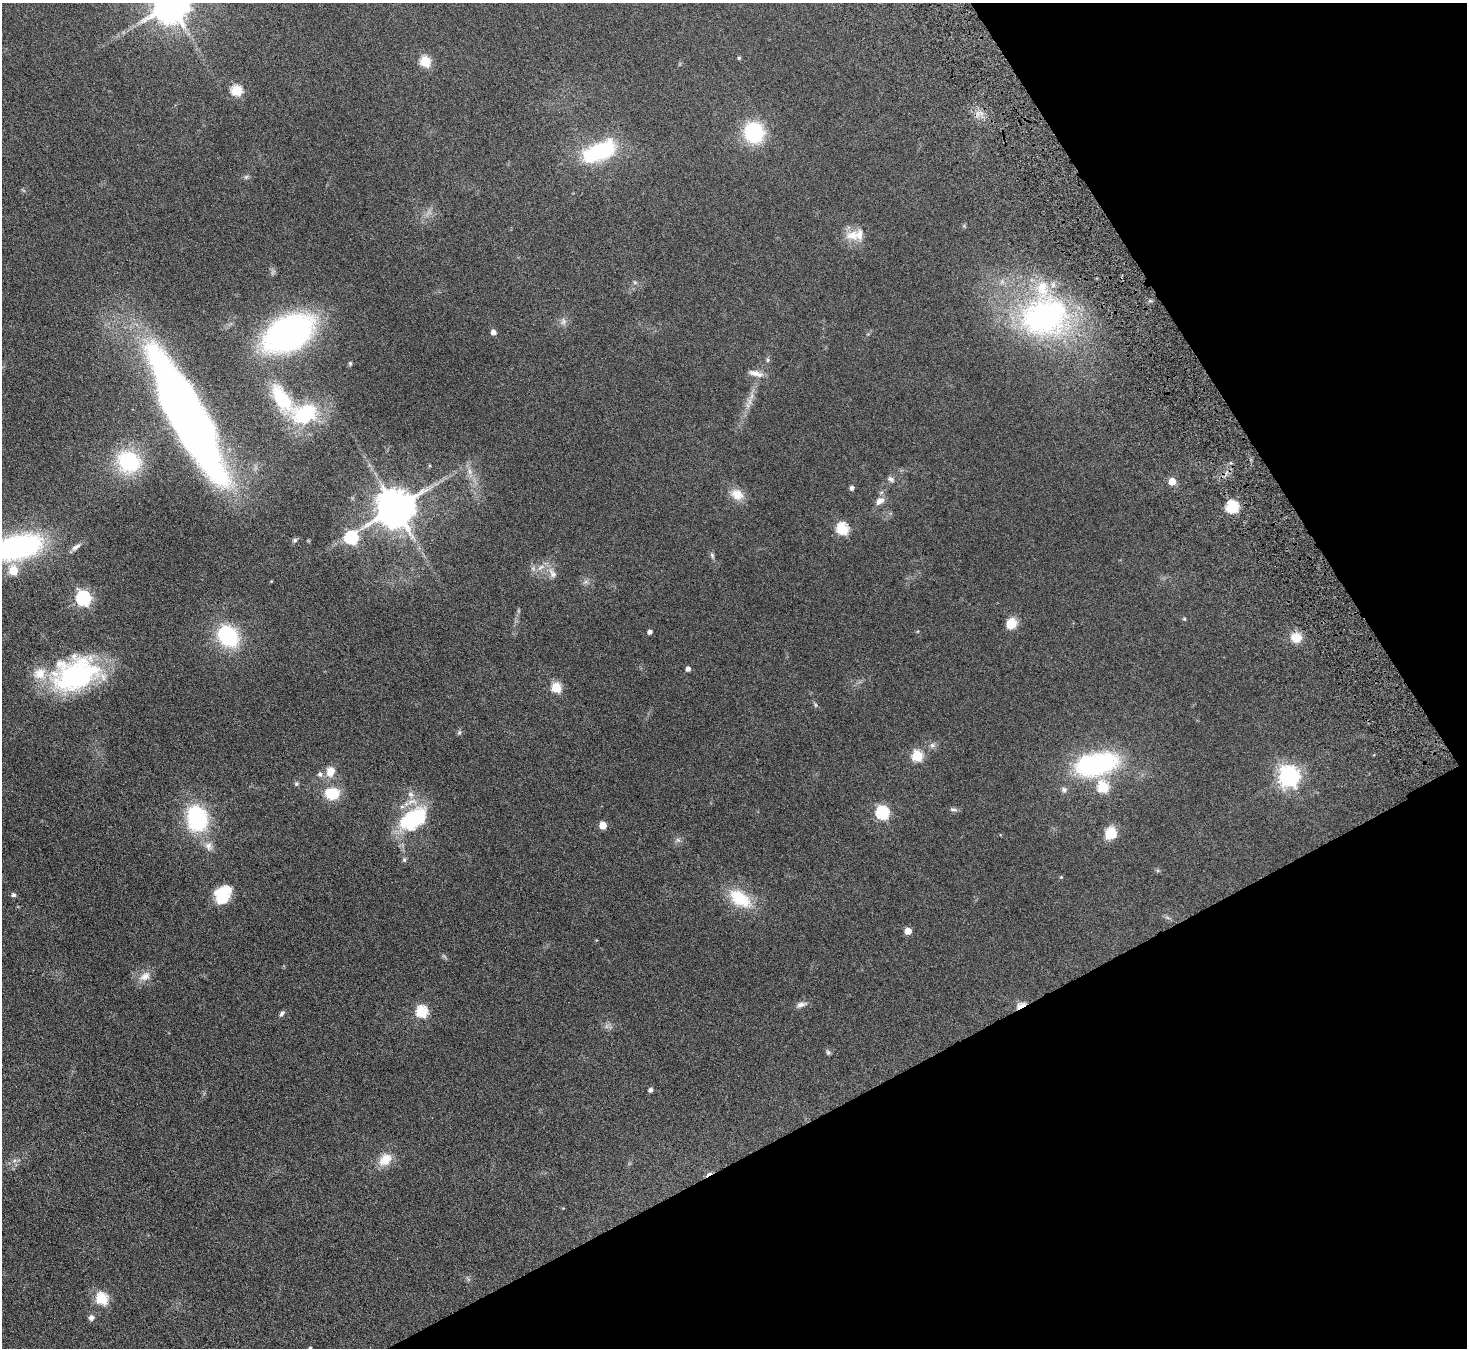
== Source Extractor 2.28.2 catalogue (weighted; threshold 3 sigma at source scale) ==
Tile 12 of 4 x 4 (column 4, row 3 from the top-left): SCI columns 4448-5912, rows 1671-3016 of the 5965 x 5897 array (HDU 1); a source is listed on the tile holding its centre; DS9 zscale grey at full resolution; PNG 1469 x 1350 px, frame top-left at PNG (2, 3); no overlay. Shown black and unused: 26% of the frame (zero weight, under 4 of 8 exposures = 3% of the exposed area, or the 3 px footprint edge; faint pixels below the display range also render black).
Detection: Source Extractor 2.28.2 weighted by HDU 2 'WHT'; one run over the whole footprint, this tile lists its part. Background 0.0899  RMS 0.0048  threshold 0.0198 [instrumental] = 3 sigma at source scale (4.09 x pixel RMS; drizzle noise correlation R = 1.36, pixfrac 0.8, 0.05/0.05 arcsec/px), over >= 5 px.
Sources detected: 95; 4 inside a brighter object's white glare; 1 cosmic-ray / hot-pixel residue — not listed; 5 inside a brighter listed object's ellipse — not listed separately; the other 85 listed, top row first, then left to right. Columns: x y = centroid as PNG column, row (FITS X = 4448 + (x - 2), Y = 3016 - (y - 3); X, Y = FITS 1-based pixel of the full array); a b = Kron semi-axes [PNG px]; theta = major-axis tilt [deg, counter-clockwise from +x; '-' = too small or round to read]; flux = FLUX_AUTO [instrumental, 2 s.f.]
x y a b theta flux
171 4 10 10 - 1300
739 58 4 3 - 0.62
425 61 6 5 - 30
236 90 5 5 - 34
754 132 19 18 - 31
599 151 45 21 24 36
246 177 7 4 45 0.82
853 235 20 14 4 6.9
635 282 7 4 18 0.66
1044 316 67 50 17 110
563 321 10 7 78 1.9
493 332 5 4 - 2.6
288 333 36 24 27 170
768 360 6 5 - 0.76
350 363 6 5 - 0.69
756 373 22 7 -14 3.3
282 398 43 17 -56 25
750 401 11 5 -90 1.9
306 413 19 14 33 38
187 415 95 22 -63 580
129 461 17 15 -26 43
430 466 5 4 - 0.47
470 472 9 6 -83 2.1
891 479 11 6 -30 1.4
1172 481 5 5 - 9
852 488 6 5 - 1
737 494 17 14 -34 5.9
880 501 12 8 39 2.8
1232 507 6 6 - 50
396 508 11 10 - 1500
842 529 6 6 - 40
351 538 6 6 - 52
295 540 7 5 32 0.9
18 547 51 25 14 86
76 547 15 6 38 2
712 555 8 5 -64 1
541 567 12 5 44 2.1
553 574 15 8 -56 3
586 582 7 4 -18 0.98
83 598 7 6 - 97
1184 619 5 4 - 0.56
1011 623 11 10 - 6.8
650 632 4 4 - 1.6
227 635 15 11 -51 47
1296 637 13 12 - 6.5
688 669 4 4 - 2
75 675 50 33 17 74
556 687 5 5 - 24
815 705 6 4 -89 0.63
459 732 7 4 70 0.77
932 745 8 6 -1 1.4
917 756 6 5 - 31
1097 764 46 22 16 65
330 771 12 10 75 5.3
320 774 8 7 - 1.4
1288 776 8 7 - 260
296 784 6 5 - 0.78
1103 787 6 6 - 33
1064 790 8 7 - 1.4
333 794 12 10 -7 16
410 794 9 7 -44 2.1
953 809 10 5 -6 1.2
882 813 6 6 - 61
416 815 46 17 39 31
197 818 24 19 -79 42
603 825 5 5 - 9.2
1111 833 14 13 - 7.6
678 840 7 5 -43 0.99
209 846 13 10 -70 3.3
404 860 6 5 - 0.76
1061 877 5 3 - 0.41
220 894 24 12 88 10
13 895 5 5 - 1.1
740 899 32 18 -33 17
908 931 5 5 - 7
145 976 17 11 32 4.2
801 1005 15 6 19 2
1021 1006 10 5 27 5.5
422 1012 6 6 - 41
282 1013 8 5 57 1.1
828 1052 7 5 -74 0.87
651 1090 4 4 - 1.4
385 1159 18 13 46 7.1
102 1298 6 6 - 38
91 1318 7 7 - 1.6
Overlapping masked pixels (flux is a lower limit): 1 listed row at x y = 1021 1006
Isophote crosses this tile's border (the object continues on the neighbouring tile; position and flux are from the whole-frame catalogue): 2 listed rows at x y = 171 4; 18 547